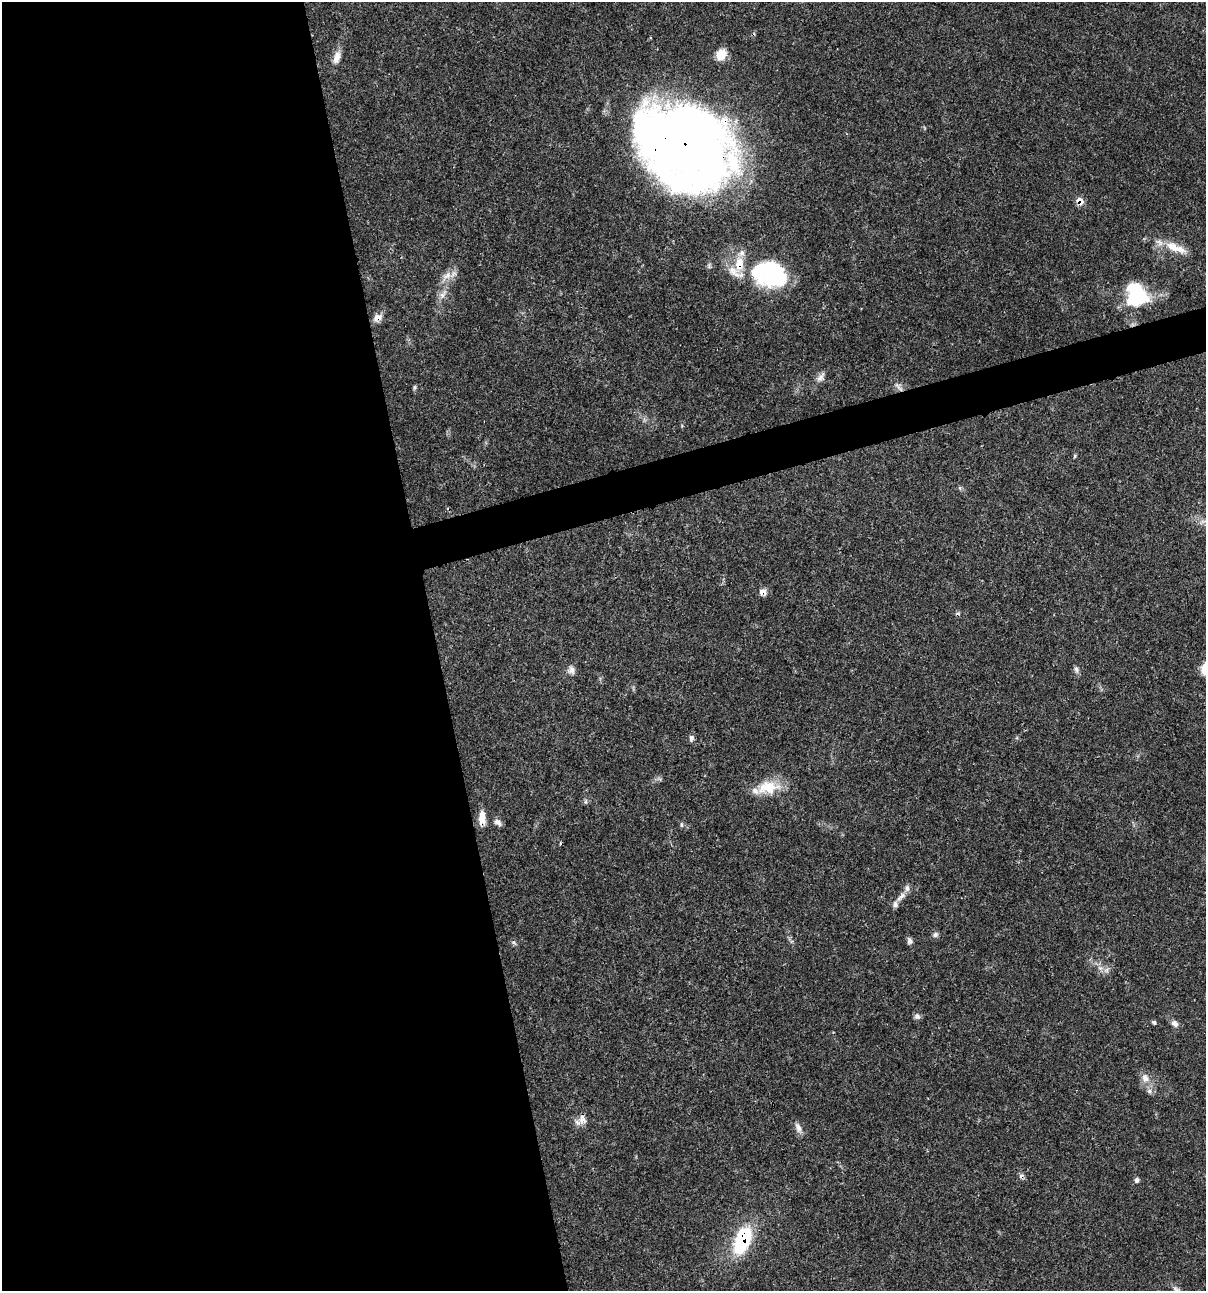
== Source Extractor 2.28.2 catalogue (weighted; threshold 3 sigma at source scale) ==
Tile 9 of 4 x 4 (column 1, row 3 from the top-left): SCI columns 101-1304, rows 1294-2582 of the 4963 x 5162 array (HDU 1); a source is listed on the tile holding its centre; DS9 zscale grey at full resolution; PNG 1208 x 1293 px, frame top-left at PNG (2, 2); no overlay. Shown black and unused: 38% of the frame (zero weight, under 3 of 4 exposures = <1% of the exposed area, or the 3 px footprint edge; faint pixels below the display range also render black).
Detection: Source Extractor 2.28.2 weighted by HDU 2 'WHT'; one run over the whole footprint, this tile lists its part. Background 0.0314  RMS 0.002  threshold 0.0091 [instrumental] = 3 sigma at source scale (4.5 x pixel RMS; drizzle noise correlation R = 1.50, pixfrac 1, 0.0396/0.0396 arcsec/px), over >= 5 px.
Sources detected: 49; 3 cosmic-ray / hot-pixel residue — not listed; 7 inside a brighter listed object's ellipse — not listed separately; the other 39 listed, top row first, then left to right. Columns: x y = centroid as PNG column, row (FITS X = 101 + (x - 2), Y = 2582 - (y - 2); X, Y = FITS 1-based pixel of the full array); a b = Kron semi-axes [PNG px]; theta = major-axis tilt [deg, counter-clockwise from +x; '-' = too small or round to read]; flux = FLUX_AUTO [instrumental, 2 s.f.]
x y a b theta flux
721 54 14 11 59 2.8
337 57 18 9 73 1.9
685 145 100 77 -34 220
1080 201 9 7 -42 1.8
1172 247 22 12 -31 3.6
770 274 43 29 -12 22
447 276 17 9 37 1.9
443 294 18 6 57 1.5
1136 295 30 24 -63 13
378 318 13 9 35 1.4
821 377 17 7 58 1.1
414 387 8 4 82 0.34
899 387 17 5 -56 0.91
1075 456 6 4 88 0.25
763 592 9 8 - 1.2
1076 669 9 5 -72 0.62
1205 669 11 7 78 3.7
571 670 11 10 - 1.1
691 738 8 6 79 0.66
768 787 31 18 8 5.7
482 818 16 7 89 2.6
498 822 11 6 -37 0.9
681 825 8 4 -90 0.31
901 897 18 6 45 1.4
935 934 7 6 - 0.57
909 941 9 6 -87 0.58
513 942 6 4 -18 0.36
1100 968 7 4 -18 0.53
1106 970 8 6 46 0.75
917 1016 9 7 -42 0.59
1154 1022 6 4 -17 0.4
1175 1023 10 7 -39 0.97
1145 1078 13 10 -66 1.8
1149 1091 7 6 - 0.62
582 1119 14 11 -89 1.6
798 1128 15 7 -68 1.2
1137 1180 6 6 - 0.6
742 1240 33 16 68 14
1176 1289 10 7 -37 0.68
Overlapping masked pixels (flux is a lower limit): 8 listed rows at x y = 685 145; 1080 201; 770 274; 378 318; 899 387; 763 592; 482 818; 742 1240
Isophote crosses this tile's border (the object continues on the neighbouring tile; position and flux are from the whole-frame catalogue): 2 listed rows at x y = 1205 669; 1176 1289